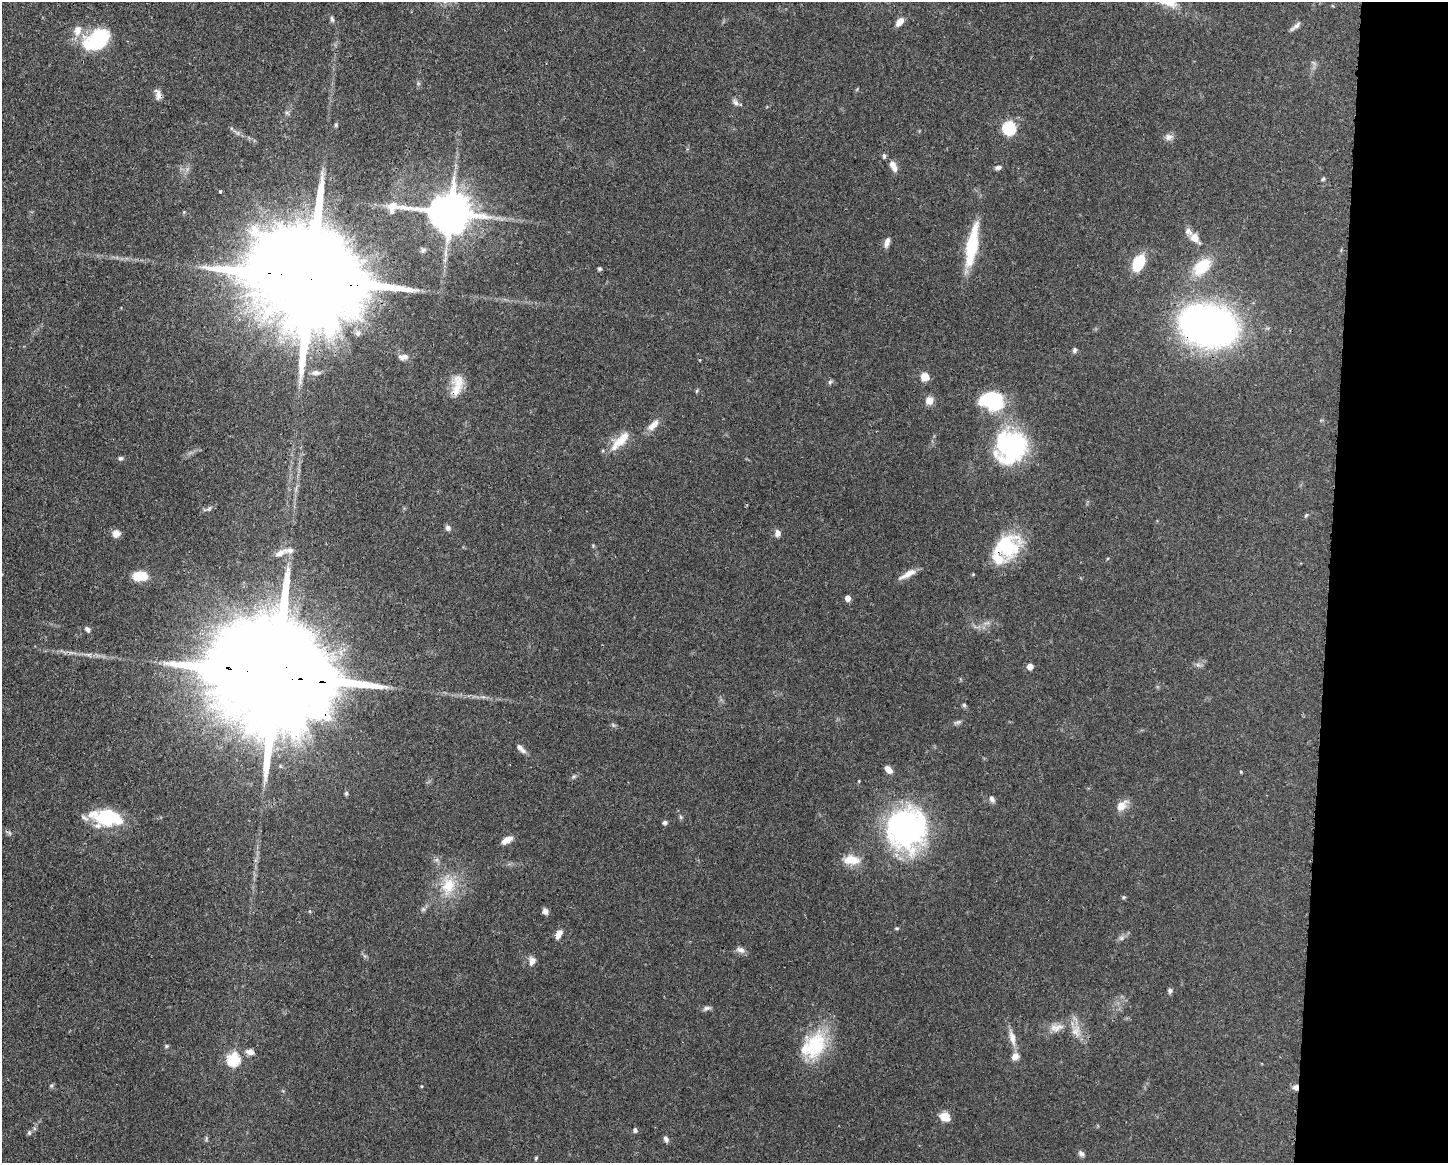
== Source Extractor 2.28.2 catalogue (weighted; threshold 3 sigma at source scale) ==
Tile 9 of 3 x 4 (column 3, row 3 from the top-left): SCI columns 3003-4448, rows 1169-2329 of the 4670 x 4659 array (HDU 1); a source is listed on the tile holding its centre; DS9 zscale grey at full resolution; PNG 1450 x 1165 px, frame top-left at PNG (2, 2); no overlay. Shown black and unused: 8% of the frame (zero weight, under 3 of 4 exposures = <1% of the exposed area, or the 3 px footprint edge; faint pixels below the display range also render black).
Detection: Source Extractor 2.28.2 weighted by HDU 2 'WHT'; one run over the whole footprint, this tile lists its part. Background 0.0571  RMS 0.0033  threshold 0.0149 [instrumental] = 3 sigma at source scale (4.5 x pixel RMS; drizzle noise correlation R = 1.50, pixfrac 1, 0.05/0.05 arcsec/px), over >= 5 px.
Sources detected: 108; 1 inside a brighter object's white glare — not listed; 10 inside a brighter listed object's ellipse — not listed separately; the other 97 listed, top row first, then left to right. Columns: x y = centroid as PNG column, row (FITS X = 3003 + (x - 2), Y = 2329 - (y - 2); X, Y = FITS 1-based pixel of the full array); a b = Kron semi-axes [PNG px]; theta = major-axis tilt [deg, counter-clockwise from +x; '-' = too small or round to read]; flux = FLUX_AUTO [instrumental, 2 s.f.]
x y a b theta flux
332 19 7 5 -79 0.7
899 22 10 6 51 2.8
1295 26 17 5 41 1.3
97 40 33 21 33 20
1313 63 9 3 -45 0.58
158 94 13 7 -75 1.8
735 102 10 6 -51 1.2
287 112 7 4 0 0.59
336 125 6 5 - 0.5
1009 128 7 6 - 37
1169 137 12 8 13 1.6
884 156 7 4 -89 0.68
998 167 7 5 18 0.98
894 168 12 8 -77 2
1323 179 6 5 - 0.47
220 191 4 3 - 0.71
450 212 15 11 -6 1200
1194 238 14 9 -51 3.6
887 242 13 6 72 1.8
972 245 53 13 80 17
423 250 8 6 -7 0.9
1139 263 13 8 62 17
1202 267 23 14 45 11
600 269 5 4 - 0.56
312 279 43 24 -10 13000
1209 326 45 31 -13 190
358 333 9 8 - 1.4
1075 350 7 6 - 0.75
403 357 13 7 6 1.9
315 373 12 6 4 1.5
925 377 7 7 - 4.1
459 381 19 17 -42 5.1
830 382 7 5 68 0.63
696 391 6 3 69 0.38
929 400 11 10 - 2.2
992 400 26 19 -12 21
653 425 20 8 45 2.9
622 439 27 11 42 6.7
1011 446 31 28 51 52
120 458 7 6 - 0.71
209 509 8 5 39 0.78
1306 515 7 4 45 0.47
448 528 7 7 - 1
116 533 9 9 - 2.1
777 533 8 7 - 1.7
1006 547 26 21 25 25
280 553 15 8 24 2.3
908 574 23 7 28 3.3
140 576 15 9 3 6.7
848 598 5 5 - 2.1
987 623 11 3 11 0.88
88 629 7 5 -48 1.1
89 654 9 4 1 0.95
1198 665 7 4 -18 0.78
1030 666 5 5 - 2.4
275 675 48 25 -10 17000
964 705 6 5 - 0.59
958 722 11 5 16 0.87
613 725 7 4 -45 0.58
523 751 9 6 -22 1.2
888 769 9 6 -47 2.5
1241 772 4 3 - 0.28
346 793 6 5 - 0.53
992 799 9 6 -56 1.1
1122 806 18 10 45 3.1
106 818 34 18 -6 19
665 822 5 5 - 0.93
907 828 44 41 72 75
507 840 12 6 28 3.1
852 860 21 11 -3 5.7
448 886 26 18 80 11
1124 897 5 4 - 0.41
423 909 6 5 - 0.66
545 911 8 6 -71 1.4
897 928 6 4 0 0.43
559 934 11 6 60 2.4
1122 938 7 6 - 0.9
740 950 12 7 -21 1.5
532 961 12 8 74 2.1
1170 991 7 5 -82 0.73
706 1008 10 5 14 1
1056 1028 22 10 9 4.1
1076 1031 17 13 -87 4.1
1012 1037 23 7 -76 3.2
816 1045 38 28 75 20
167 1046 5 5 - 0.47
250 1052 10 6 -10 1.8
233 1059 7 6 - 32
51 1085 6 5 - 0.56
1296 1087 7 7 - 1.5
945 1117 11 9 -31 4
635 1130 6 5 - 0.76
29 1133 7 5 90 0.59
206 1138 8 3 85 0.48
666 1139 7 5 -63 1.1
1081 1153 9 6 -30 1.1
536 1158 6 4 47 0.38
Overlapping masked pixels (flux is a lower limit): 6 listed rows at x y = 158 94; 312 279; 1209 326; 1006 547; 275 675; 1296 1087